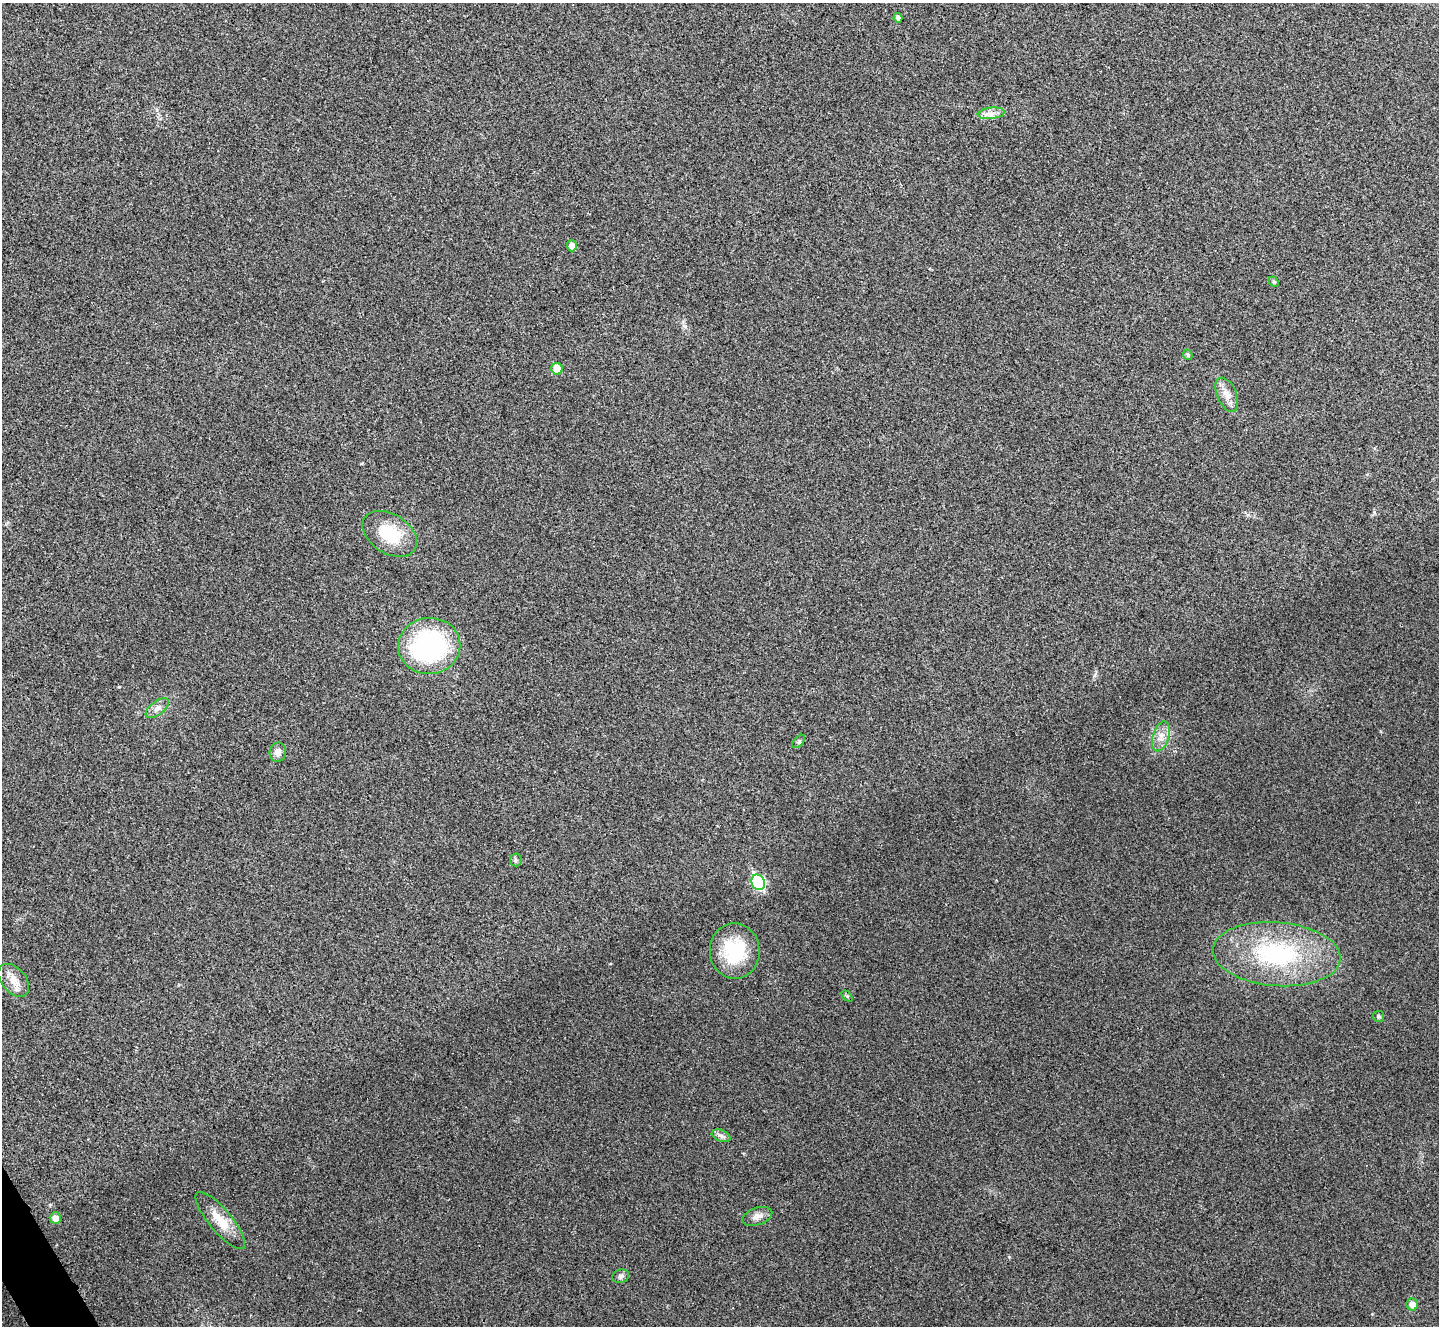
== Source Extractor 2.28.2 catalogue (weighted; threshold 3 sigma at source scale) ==
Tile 7 of 4 x 4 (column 3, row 2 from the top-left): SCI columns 2881-4317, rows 2809-4132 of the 5762 x 5752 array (HDU 1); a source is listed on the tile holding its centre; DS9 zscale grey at full resolution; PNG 1441 x 1328 px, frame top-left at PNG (2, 3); each listed source drawn as its Kron ellipse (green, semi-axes under 4 px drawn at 4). Shown black and unused: <1% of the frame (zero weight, under 3 of 4 exposures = <1% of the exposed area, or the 3 px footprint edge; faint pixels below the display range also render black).
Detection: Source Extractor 2.28.2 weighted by HDU 2 'WHT'; one run over the whole footprint, this tile lists its part. Background 0.034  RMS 0.0062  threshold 0.0278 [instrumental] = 3 sigma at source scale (4.5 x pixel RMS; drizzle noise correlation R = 1.50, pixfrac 1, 0.05/0.05 arcsec/px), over >= 5 px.
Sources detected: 26; all 26 listed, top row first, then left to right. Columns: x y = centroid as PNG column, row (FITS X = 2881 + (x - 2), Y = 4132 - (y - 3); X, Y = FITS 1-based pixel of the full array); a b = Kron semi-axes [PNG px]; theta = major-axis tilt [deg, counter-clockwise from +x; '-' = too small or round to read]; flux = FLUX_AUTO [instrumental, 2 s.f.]
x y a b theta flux
898 18 4 4 - 1.9
991 113 13 5 6 3.6
572 246 5 5 - 4.3
1274 282 6 4 -44 0.79
1188 355 5 4 - 1.3
557 369 6 5 - 12
1227 395 18 9 -66 6
390 534 30 19 -32 24
429 646 31 28 7 96
157 708 13 6 38 3.5
1161 736 15 8 72 5.2
799 741 8 5 46 1.1
278 752 9 8 - 3.6
516 860 6 6 - 1.2
758 882 8 6 -64 73
735 951 27 25 -87 36
1277 954 64 32 -4 81
14 980 19 12 -50 7.2
847 996 6 4 -45 0.82
1378 1016 5 5 - 1.3
721 1136 10 5 -22 2.2
757 1216 16 8 20 4.1
55 1218 5 5 - 4.9
220 1221 36 11 -50 13
621 1276 8 6 18 1.9
1412 1304 6 5 - 5.2